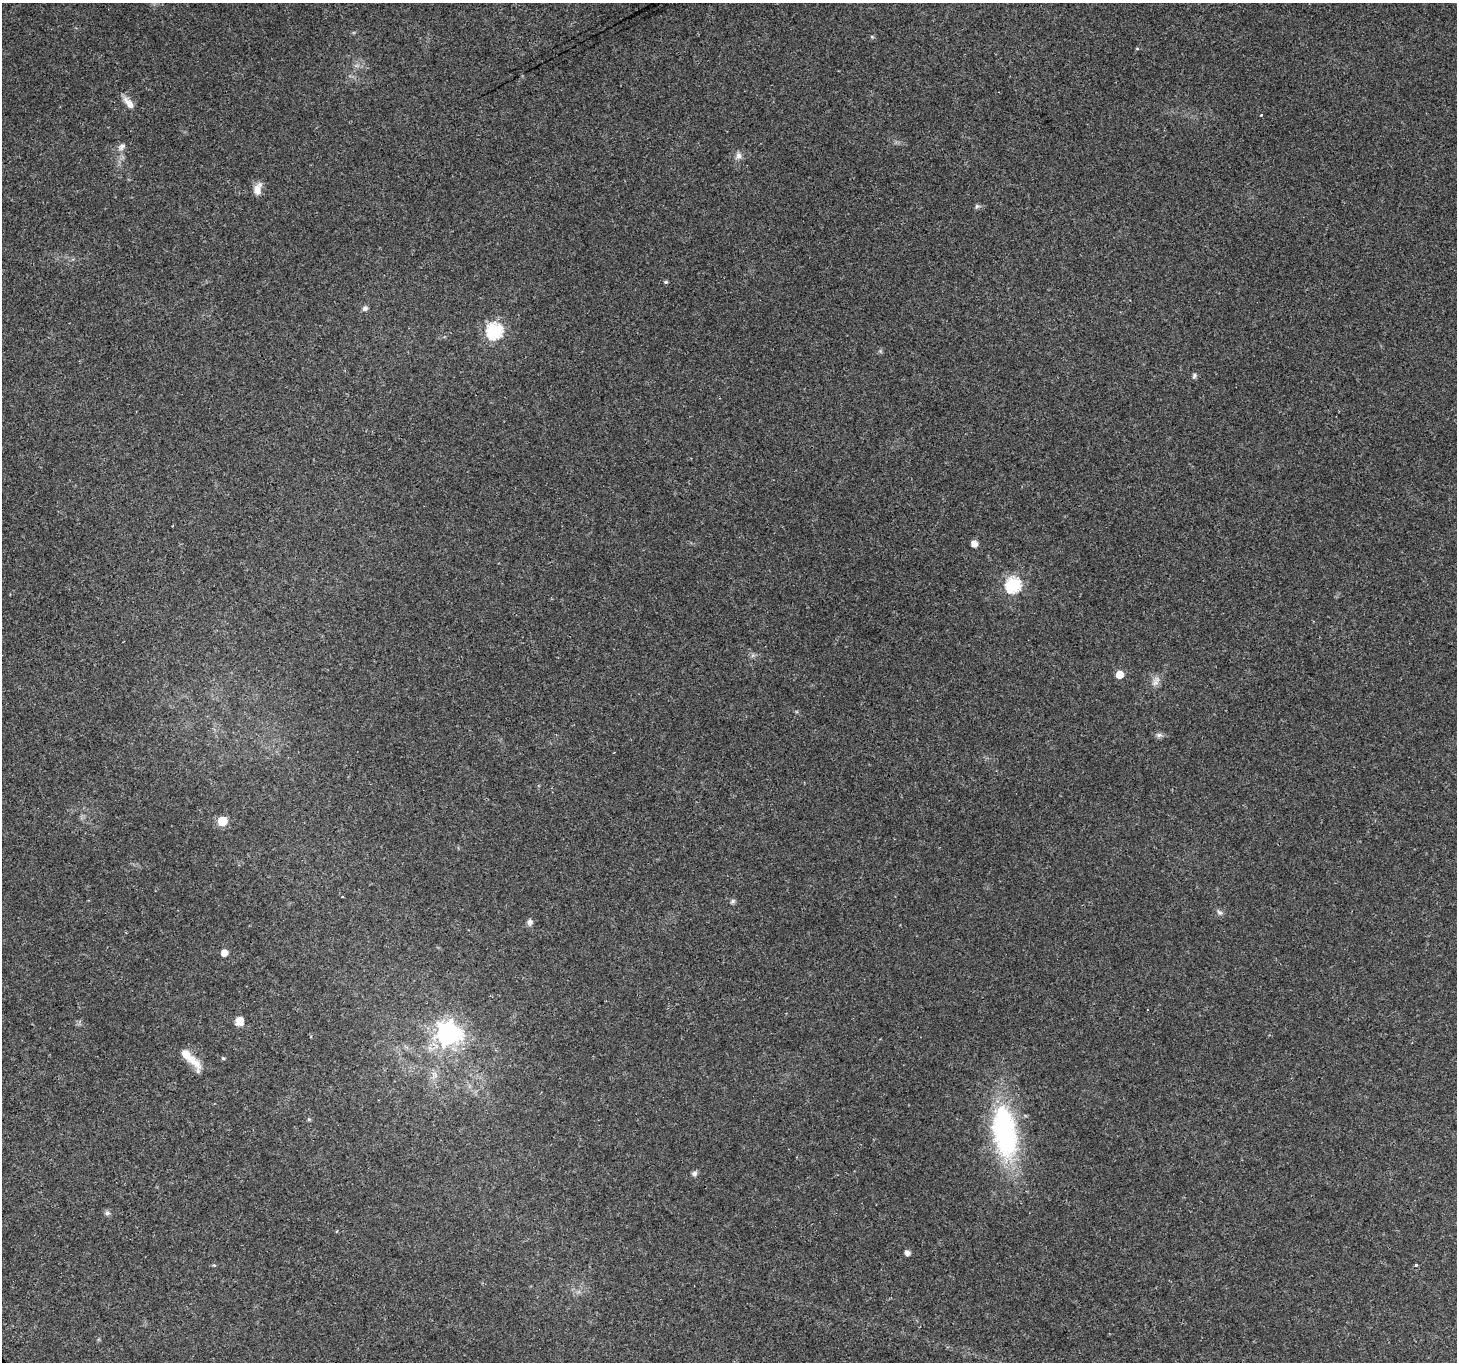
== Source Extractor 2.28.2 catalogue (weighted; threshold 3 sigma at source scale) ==
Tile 7 of 4 x 4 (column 3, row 2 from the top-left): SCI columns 2913-4367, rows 2889-4248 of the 5821 x 5717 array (HDU 1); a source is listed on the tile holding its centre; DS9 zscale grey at full resolution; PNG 1459 x 1364 px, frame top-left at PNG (2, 3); no overlay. Shown black and unused: <1% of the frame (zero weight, under 3 of 4 exposures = <1% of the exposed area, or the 3 px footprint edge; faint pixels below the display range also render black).
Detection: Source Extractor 2.28.2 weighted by HDU 2 'WHT'; one run over the whole footprint, this tile lists its part. Background 0.0567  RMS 0.0027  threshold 0.012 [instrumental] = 3 sigma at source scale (4.5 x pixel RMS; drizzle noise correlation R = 1.50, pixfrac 1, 0.0396/0.0396 arcsec/px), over >= 5 px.
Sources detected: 33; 1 cosmic-ray / hot-pixel residue — not listed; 1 inside a brighter listed object's ellipse — not listed separately; the other 31 listed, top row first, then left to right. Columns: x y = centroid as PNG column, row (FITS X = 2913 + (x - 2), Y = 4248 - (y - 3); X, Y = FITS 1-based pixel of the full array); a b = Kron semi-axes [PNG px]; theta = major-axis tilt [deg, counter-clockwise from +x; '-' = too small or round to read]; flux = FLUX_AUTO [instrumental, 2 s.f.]
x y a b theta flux
872 37 5 4 - 0.32
128 103 19 8 -50 2.2
122 147 12 7 37 1.2
738 156 9 7 -88 1.2
257 189 16 8 76 2.1
977 206 6 5 - 0.54
666 282 4 4 - 0.43
365 308 8 6 33 0.8
494 331 7 7 - 56
1194 376 7 5 67 0.59
974 544 5 5 - 2.2
1013 585 7 7 - 52
1120 674 5 5 - 4.1
1156 681 15 9 61 1.8
1159 735 9 6 8 0.81
222 821 6 6 - 11
343 896 3 2 - 0.33
733 901 7 5 17 0.56
1220 912 9 5 -36 0.69
530 922 8 7 - 0.97
224 953 5 5 - 2.6
240 1021 9 7 70 3.1
448 1033 9 8 - 170
223 1058 4 4 - 0.35
192 1060 34 10 -53 4.3
309 1119 5 5 - 0.34
1005 1132 72 29 -81 42
694 1173 8 6 19 0.77
107 1213 7 6 - 0.66
907 1253 5 4 - 1.5
1416 1265 4 4 - 0.32